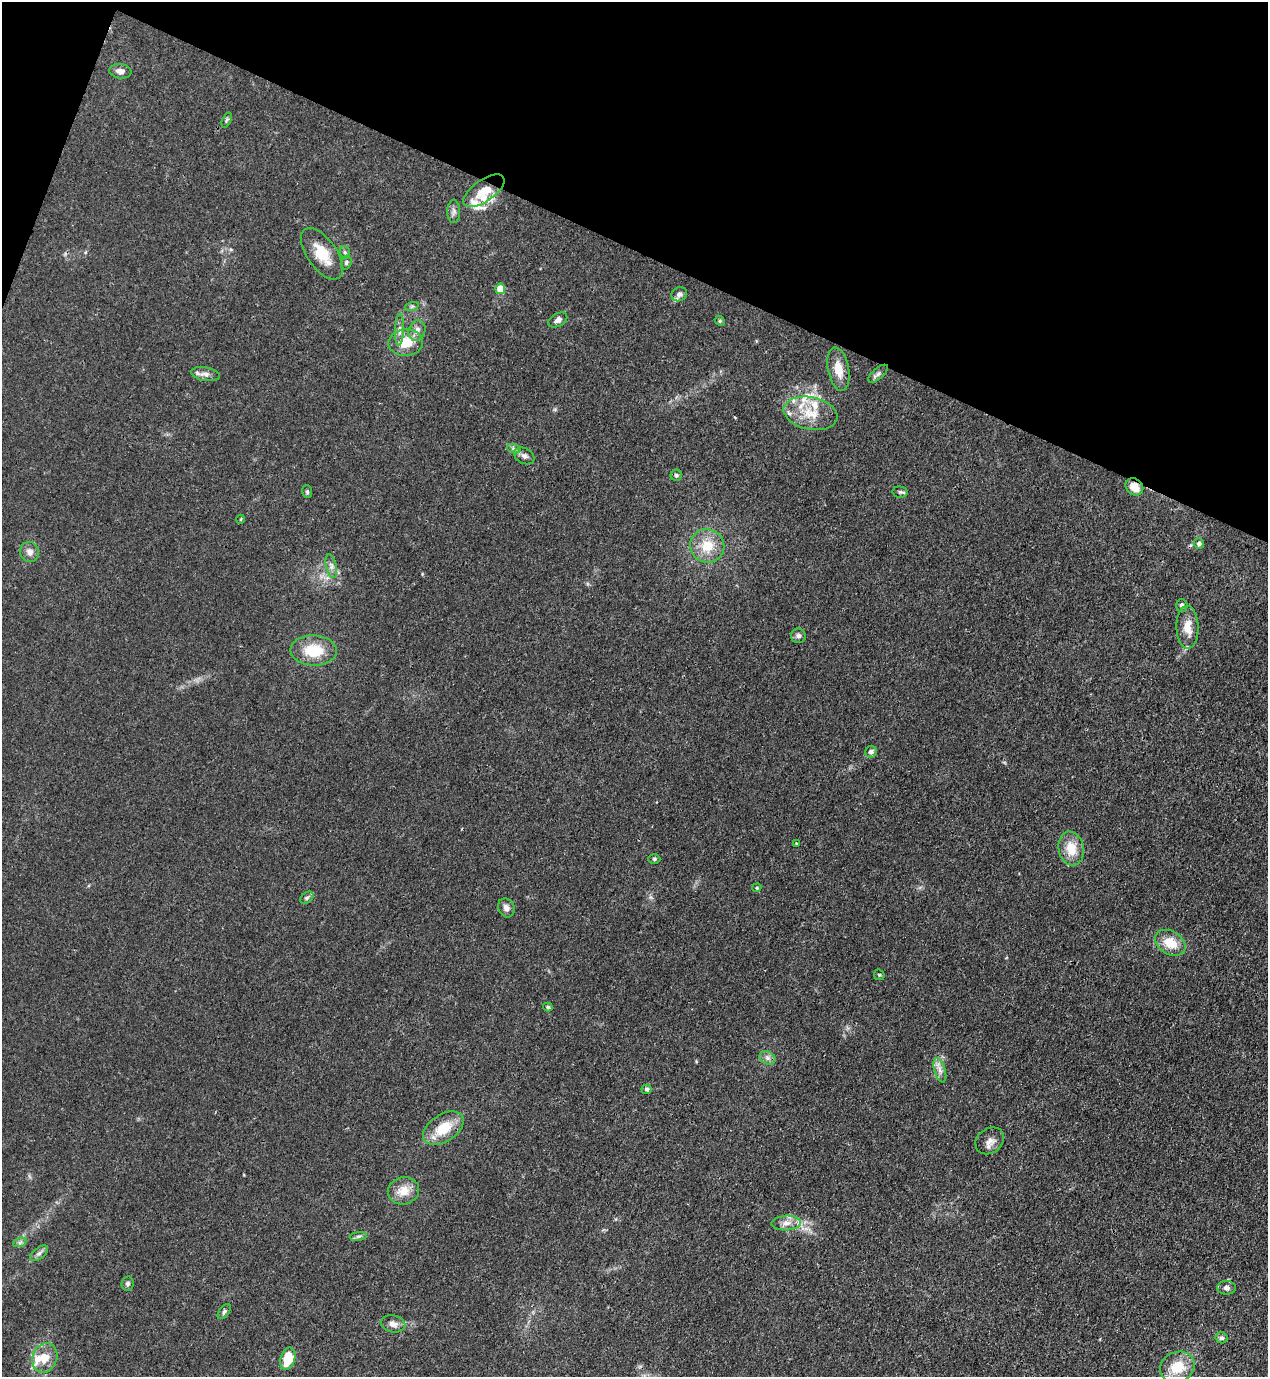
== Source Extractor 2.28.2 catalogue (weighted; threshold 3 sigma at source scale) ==
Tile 2 of 4 x 4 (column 2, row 1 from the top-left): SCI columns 1620-2885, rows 4165-5539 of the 5639 x 5578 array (HDU 1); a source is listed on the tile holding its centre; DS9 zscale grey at full resolution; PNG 1270 x 1379 px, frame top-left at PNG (2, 2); each listed source drawn as its Kron ellipse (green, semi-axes under 4 px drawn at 4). Shown black and unused: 19% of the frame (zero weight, under 3 of 4 exposures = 7% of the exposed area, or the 3 px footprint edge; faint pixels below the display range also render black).
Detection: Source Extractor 2.28.2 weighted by HDU 2 'WHT'; one run over the whole footprint, this tile lists its part. Background 0.0149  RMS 0.0024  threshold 0.011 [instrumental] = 3 sigma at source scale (4.5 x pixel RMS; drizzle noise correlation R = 1.50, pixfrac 1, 0.05/0.05 arcsec/px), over >= 5 px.
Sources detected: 73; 11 inside a brighter listed object's ellipse — not listed separately; the other 62 listed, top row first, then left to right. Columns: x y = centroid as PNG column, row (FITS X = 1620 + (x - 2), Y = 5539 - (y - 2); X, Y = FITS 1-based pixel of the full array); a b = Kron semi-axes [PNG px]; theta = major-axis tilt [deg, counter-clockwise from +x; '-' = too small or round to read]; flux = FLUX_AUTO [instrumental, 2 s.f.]
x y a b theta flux
120 71 11 7 -7 1.5
227 120 8 4 66 0.39
484 191 24 10 35 5
454 211 11 6 -90 0.88
345 252 6 5 - 0.4
322 254 29 15 -54 6.3
346 263 7 5 74 0.48
500 289 5 4 - 6.1
679 294 8 7 - 0.82
412 306 7 4 19 0.43
558 320 10 6 29 1
720 321 5 4 - 0.31
399 330 16 4 88 1.1
417 330 10 8 69 1.5
406 343 17 13 2 5.4
838 369 22 10 -79 3.7
205 374 14 7 -9 1.2
878 374 12 5 41 0.77
811 413 27 16 -11 6.5
514 449 7 4 -19 0.52
524 456 11 7 -28 0.99
676 475 5 5 - 0.39
1134 487 10 7 -42 3.3
307 492 6 5 - 0.39
900 492 7 5 -11 0.48
241 519 4 3 - 0.21
1199 544 5 5 - 0.72
707 546 17 16 - 5.9
30 552 10 9 - 1.4
331 566 12 5 -77 0.98
1182 605 6 5 - 0.76
1187 627 21 11 -88 3.6
798 636 7 7 - 0.85
314 650 23 15 -2 7.8
871 752 6 5 - 0.78
796 843 3 3 - 0.66
1071 848 17 12 -78 4.8
654 859 6 5 - 0.39
757 888 4 3 - 0.24
307 898 7 5 40 0.52
506 908 10 8 -63 1.3
1170 943 16 11 -31 4.8
879 975 6 5 - 0.29
548 1007 5 4 - 0.41
767 1058 8 6 -21 0.92
940 1070 12 5 -73 1.3
647 1089 5 5 - 0.51
443 1128 22 13 33 6.6
990 1141 15 12 39 1.9
403 1191 16 13 11 3.6
786 1223 15 7 3 1.8
358 1236 8 4 9 0.57
20 1242 7 4 19 0.52
39 1253 10 5 37 0.81
128 1283 7 6 - 0.65
1226 1288 9 7 -1 0.9
224 1311 9 5 52 0.58
393 1324 12 8 -12 1.4
1222 1338 6 5 - 0.56
45 1358 15 12 70 3.8
288 1359 11 7 75 7.6
1177 1367 18 15 26 6.7
Overlapping masked pixels (flux is a lower limit): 1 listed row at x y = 1134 487